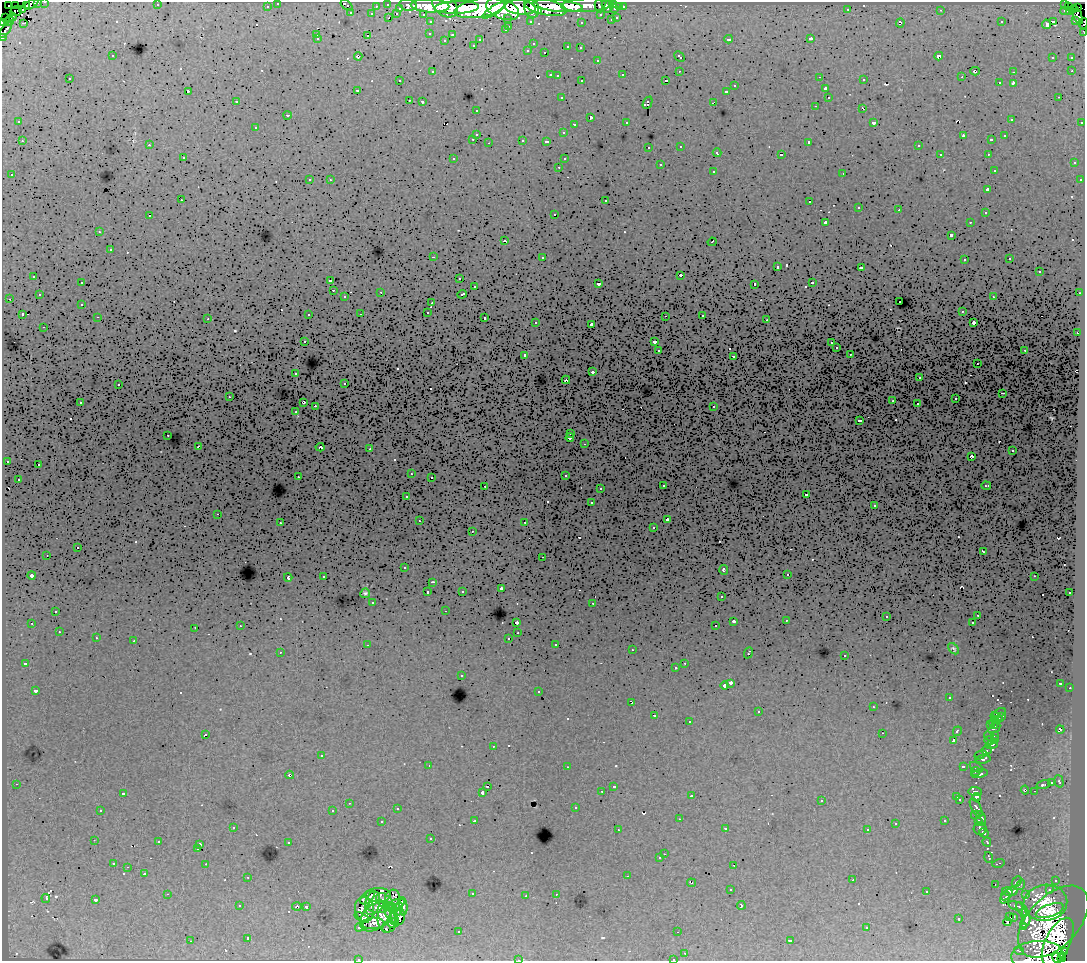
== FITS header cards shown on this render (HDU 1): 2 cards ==
NAXIS1  =                 1083
NAXIS2  =                  959

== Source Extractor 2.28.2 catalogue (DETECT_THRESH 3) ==
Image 1083 x 959 px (HDU 1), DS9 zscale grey, 1 PNG px = 1 image px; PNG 1087 x 963 px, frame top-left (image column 1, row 959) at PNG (2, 2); each listed source drawn as its Kron ellipse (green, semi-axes under 4 px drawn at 4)
Background 193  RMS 1.6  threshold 4.86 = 3 sigma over >= 5 px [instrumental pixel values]
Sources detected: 648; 8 with non-positive FLUX_AUTO (blend fragments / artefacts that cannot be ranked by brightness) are neither listed nor drawn; of the other 640, the 500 brightest by FLUX_AUTO listed and drawn (140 fainter detections omitted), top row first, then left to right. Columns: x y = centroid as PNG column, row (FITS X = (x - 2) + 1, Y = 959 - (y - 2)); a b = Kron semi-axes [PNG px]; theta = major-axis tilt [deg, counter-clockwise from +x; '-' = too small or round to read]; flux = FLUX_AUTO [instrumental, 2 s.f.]
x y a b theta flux
45 2 3 2 - 6.6e+03
37 3 3 3 - 2.8e+03
278 3 3 3 - 6.3e+03
31 4 8 3 36 2.2e+04
388 4 3 3 - 1.0e+04
614 4 3 3 - 1.4e+04
1065 4 3 3 - 8.4e+03
157 5 3 2 - 3.4e+02
346 5 7 3 -39 2.0e+02
408 5 8 5 -13 3.8e+04
587 5 25 6 3 1.3e+05
605 5 4 3 - 1.3e+04
8 6 4 3 - 7.5e+03
16 6 3 2 - 1.0e+04
26 6 3 2 - 5.1e+03
267 6 3 3 - 3.2e+03
376 6 3 2 - 2.2e+03
430 6 19 6 -3 4.9e+05
445 6 14 9 -39 4.4e+05
558 6 25 6 -5 4.5e+05
599 6 6 3 -80 1.6e+04
609 6 7 3 62 1.9e+04
457 7 22 6 2 9.3e+05
520 7 15 7 -5 6.6e+05
545 7 21 8 -12 5.8e+05
620 7 3 3 - 2.6e+03
623 7 3 3 - 4.1e+03
1069 7 2 2 - 1.3e+03
400 8 3 3 - 1.8e+03
480 8 25 9 10 1.2e+06
1077 8 3 3 - 5.2e+04
23 9 3 2 - 1.1e+03
503 9 17 10 -21 1.2e+06
532 9 9 7 -73 4.1e+05
615 9 3 3 - 1.5e+04
848 9 3 3 - 2.4e+02
494 10 14 4 33 2.7e+05
941 10 3 2 - 3.7e+02
1073 10 2 2 - 7.7e+02
16 11 6 5 - 4.9e+04
538 11 4 3 - 1.6e+05
1065 11 5 3 - 4.2e+03
1070 12 3 3 - 2.5e+03
351 13 3 3 - 1.4e+03
372 14 3 3 - 2.3e+03
397 14 3 2 - 4.7e+02
423 14 3 2 - 4.9e+03
601 15 3 3 - 3.7e+03
1077 15 10 4 -69 1.6e+04
5 17 2 2 - 8.7e+02
12 17 4 3 - 7.5e+03
389 17 3 2 - 4.2e+02
508 18 3 3 - 2.4e+03
617 18 3 3 - 1.3e+03
611 20 3 3 - 1.0e+03
1076 20 4 3 - 1.3e+04
9 21 5 3 - 6.1e+03
530 21 3 3 - 2.5e+03
431 22 3 3 - 4.4e+03
581 22 3 3 - 4.3e+02
1001 22 3 3 - 3.9e+02
1054 22 4 3 - 2.8e+03
2 23 3 2 - 6.3e+03
24 23 4 2 - 4.4e+02
900 23 5 3 - 3.4e+02
1046 24 4 3 - 1.2e+03
1083 24 5 2 - 2.9e+03
509 26 3 2 - 9.5e+02
5 30 9 3 53 8.2e+03
505 30 3 3 - 5.9e+02
1084 32 3 2 - 2.2e+03
430 33 3 3 - 6.2e+02
317 35 4 3 - 3.6e+02
368 35 3 2 - 5.0e+02
452 35 3 2 - 6.4e+02
2 37 3 2 - 5.3e+03
811 38 3 3 - 2.1e+04
317 39 3 3 - 5.4e+02
729 39 4 3 - 7.3e+02
445 40 3 3 - 2.7e+02
480 40 3 3 - 5.6e+02
533 44 3 3 - 3.7e+02
473 45 3 3 - 4.8e+02
567 47 3 2 - 4.4e+02
580 48 3 3 - 5.9e+02
528 50 3 3 - 7.0e+02
545 52 3 2 - 2.1e+02
112 56 3 3 - 3.5e+02
358 56 4 4 - 6.0e+02
939 56 4 4 - 9.6e+02
679 57 6 3 -44 1.1e+03
1053 57 3 3 - 5.1e+02
1071 58 4 3 - 6.3e+02
597 60 3 3 - 6.1e+02
433 71 3 3 - 9.7e+02
679 71 3 2 - 2.5e+02
975 71 4 3 - 9.9e+02
1072 71 3 2 - 2.0e+02
1013 72 3 2 - 7.9e+02
550 75 3 2 - 1.0e+03
623 75 3 3 - 3.8e+02
558 76 3 3 - 4.8e+02
820 77 2 2 - 4.0e+02
962 77 2 2 - 2.5e+02
70 79 3 3 - 6.0e+02
864 80 3 2 - 5.3e+02
400 81 3 3 - 3.5e+02
582 81 3 3 - 1.5e+03
666 81 3 3 - 1.7e+03
999 83 3 3 - 8.2e+02
1013 83 4 3 - 8.1e+02
735 86 3 3 - 7.6e+02
825 89 3 3 - 1.7e+03
358 90 4 3 - 4.2e+02
188 91 3 2 - 1.7e+03
726 91 3 3 - 1.2e+03
828 97 3 3 - 7.8e+02
1059 97 3 2 - 6.4e+02
562 98 3 3 - 6.5e+02
409 100 3 3 - 6.0e+02
237 101 4 3 - 5.2e+02
422 102 3 3 - 5.7e+02
648 103 7 4 64 3.6e+03
713 103 4 2 - 1.4e+03
815 106 3 2 - 4.6e+02
863 108 4 2 - 1.2e+03
476 110 3 3 - 5.6e+02
288 115 4 3 - 6.6e+02
590 117 3 3 - 2.1e+03
1011 119 3 3 - 5.1e+02
19 122 3 3 - 4.1e+02
626 122 3 3 - 5.8e+02
1082 122 3 3 - 1.9e+03
874 123 4 3 - 8.8e+02
574 124 4 3 - 7.6e+02
255 127 3 3 - 6.3e+02
563 133 3 3 - 5.3e+02
476 134 3 3 - 1.6e+03
963 136 4 2 - 1.4e+03
1005 136 3 3 - 4.6e+02
473 139 3 2 - 8.6e+02
523 140 3 3 - 1.3e+03
991 140 3 3 - 7.4e+02
22 141 3 2 - 8.1e+02
546 141 4 3 - 8.9e+02
809 142 3 3 - 4.0e+02
489 143 3 2 - 5.9e+02
149 145 3 2 - 4.9e+02
681 146 3 3 - 7.7e+02
918 146 3 3 - 6.5e+02
649 147 3 3 - 5.1e+02
717 153 4 3 - 7.1e+02
781 154 3 3 - 1.4e+03
940 154 3 3 - 4.1e+02
988 154 3 2 - 7.3e+02
183 158 3 3 - 5.7e+02
454 158 3 3 - 5.1e+02
564 159 3 3 - 4.7e+02
1074 163 3 3 - 9.9e+02
660 165 3 3 - 1.1e+03
559 167 3 2 - 5.2e+02
994 170 3 3 - 5.2e+02
713 171 3 3 - 1.0e+03
843 173 3 2 - 4.1e+02
12 175 3 3 - 6.8e+02
310 180 3 3 - 6.0e+02
330 180 3 3 - 3.7e+02
1080 180 3 3 - 5.9e+02
988 190 3 3 - 1.3e+03
181 200 3 2 - 5.0e+02
606 200 3 2 - 4.6e+02
810 202 3 2 - 4.8e+02
859 207 3 2 - 6.3e+02
899 210 2 2 - 4.4e+02
985 213 3 3 - 6.4e+02
554 214 3 3 - 1.0e+03
149 215 3 2 - 5.5e+02
825 222 3 3 - 2.1e+03
970 222 3 2 - 5.2e+02
99 232 3 2 - 5.1e+02
951 235 3 3 - 2.8e+03
505 241 3 3 - 3.1e+03
712 242 4 2 - 2.8e+02
110 250 3 3 - 1.6e+03
433 257 3 2 - 1.7e+03
542 257 3 3 - 8.7e+02
1010 259 3 3 - 4.6e+02
964 260 3 3 - 6.2e+02
777 267 3 3 - 1.8e+03
861 267 4 3 - 7.3e+02
1039 271 3 3 - 1.6e+03
680 275 3 3 - 9.1e+03
34 276 3 3 - 6.9e+02
459 278 3 3 - 4.3e+02
330 280 3 3 - 7.6e+02
82 283 3 3 - 2.1e+03
812 283 3 3 - 1.5e+03
599 284 3 3 - 5.1e+03
755 284 3 3 - 1.6e+03
474 287 3 3 - 7.0e+02
333 290 3 2 - 2.1e+02
381 292 3 2 - 2.2e+02
1080 293 3 2 - 2.0e+02
462 294 5 3 - 1.2e+03
39 295 3 3 - 5.6e+02
345 297 3 3 - 5.8e+02
993 297 3 3 - 7.0e+02
9 299 3 2 - 5.1e+02
900 302 2 2 - 2.2e+02
432 303 3 2 - 2.1e+02
82 304 3 3 - 4.9e+02
962 311 3 3 - 4.2e+02
428 312 3 3 - 1.4e+03
22 314 3 3 - 1.8e+03
361 314 3 2 - 2.4e+02
309 315 3 3 - 8.6e+02
702 315 3 2 - 6.4e+02
665 316 3 2 - 2.8e+02
98 317 3 2 - 4.6e+02
485 318 3 3 - 1.3e+03
208 319 3 2 - 2.9e+02
767 320 3 2 - 4.2e+02
536 322 3 3 - 6.0e+02
974 323 3 3 - 8.7e+02
592 325 3 3 - 3.4e+03
44 327 3 2 - 5.0e+02
1077 333 3 2 - 6.5e+02
304 341 3 3 - 1.0e+03
654 342 3 3 - 1.8e+03
831 343 3 3 - 3.2e+02
836 348 3 3 - 6.1e+02
659 350 3 3 - 2.1e+03
1025 350 3 3 - 9.5e+02
850 354 3 3 - 3.6e+02
525 355 3 3 - 9.7e+02
734 356 4 2 - 8.0e+02
977 364 3 2 - 2.4e+02
593 372 3 3 - 2.2e+03
296 374 3 2 - 3.6e+02
920 378 3 2 - 6.2e+02
566 380 4 3 - 3.4e+02
345 383 3 3 - 4.7e+02
118 385 3 2 - 5.4e+02
1003 393 4 2 - 5.6e+02
229 397 3 2 - 2.1e+02
955 399 3 3 - 4.4e+02
893 401 3 2 - 2.6e+02
80 402 3 2 - 5.7e+02
303 402 4 4 - 5.6e+02
917 404 3 2 - 2.4e+02
315 406 2 2 - 1.4e+03
714 406 3 2 - 6.2e+02
296 411 3 2 - 3.3e+02
860 421 3 3 - 7.5e+02
571 434 3 3 - 4.5e+02
168 435 3 2 - 5.9e+02
570 438 4 4 - 5.4e+02
585 444 3 2 - 4.2e+02
199 447 4 4 - 5.5e+02
320 447 4 3 - 2.1e+02
370 449 3 2 - 3.7e+02
1013 451 3 3 - 3.4e+02
971 456 4 3 - 2.7e+02
7 461 3 3 - 3.6e+02
38 465 3 3 - 5.1e+02
411 474 3 2 - 2.3e+02
565 475 3 3 - 3.5e+02
298 477 2 2 - 2.2e+02
431 477 3 3 - 4.0e+02
18 479 3 3 - 5.1e+02
485 486 3 2 - 7.4e+02
663 486 3 3 - 5.9e+02
986 486 5 2 - 2.0e+02
600 488 3 2 - 4.4e+02
806 494 3 3 - 5.7e+02
407 496 3 3 - 4.0e+02
591 503 3 3 - 4.3e+02
874 506 3 3 - 4.6e+02
218 514 3 2 - 6.2e+02
667 520 3 3 - 1.2e+03
419 521 3 2 - 3.6e+02
525 522 3 3 - 5.0e+02
280 523 3 2 - 5.5e+02
653 527 3 3 - 4.6e+02
472 531 3 2 - 3.9e+02
78 548 3 3 - 6.8e+02
983 552 4 2 - 2.6e+02
47 556 3 2 - 4.6e+02
543 557 3 2 - 4.0e+02
404 568 3 3 - 4.7e+02
724 570 5 3 - 3.3e+02
788 574 3 3 - 9.4e+02
32 575 4 4 - 4.0e+02
1034 576 3 2 - 2.7e+02
288 577 4 3 - 4.9e+02
323 577 3 3 - 2.7e+02
433 582 4 2 - 7.3e+02
501 589 3 3 - 1.5e+03
462 591 3 3 - 5.1e+02
428 592 3 3 - 1.1e+03
365 593 5 4 - 3.2e+02
1070 593 3 3 - 5.6e+02
721 597 3 3 - 6.3e+02
373 602 3 3 - 7.4e+02
593 603 3 2 - 6.9e+02
56 611 3 3 - 1.8e+03
445 611 3 2 - 4.5e+02
978 615 3 2 - 2.0e+02
886 616 3 3 - 2.1e+02
786 620 3 3 - 2.1e+02
734 621 3 3 - 3.5e+03
32 623 3 2 - 2.3e+02
517 623 3 3 - 3.3e+03
972 623 3 3 - 8.6e+02
240 626 3 2 - 2.1e+02
716 626 3 3 - 2.6e+03
195 628 4 2 - 2.2e+02
59 632 3 2 - 5.2e+02
518 633 3 2 - 4.6e+02
96 638 3 3 - 6.4e+02
508 638 3 3 - 7.3e+02
134 641 3 3 - 1.3e+03
556 644 3 3 - 6.8e+02
367 645 3 2 - 2.9e+02
953 649 6 4 -48 2.6e+02
632 650 3 2 - 5.2e+02
280 652 3 3 - 2.5e+02
748 653 6 3 68 1.2e+03
845 656 3 3 - 7.1e+02
685 663 3 2 - 7.6e+02
25 664 3 3 - 6.3e+02
675 668 3 3 - 2.5e+02
462 676 3 3 - 8.4e+02
731 683 4 3 - 1.6e+03
1061 683 3 3 - 5.1e+02
724 686 4 4 - 5.2e+02
1070 688 3 2 - 7.4e+02
35 691 3 3 - 8.3e+02
539 692 3 3 - 6.0e+02
949 698 3 3 - 4.0e+02
632 702 4 3 - 4.6e+02
873 707 3 2 - 3.7e+02
759 712 3 3 - 3.0e+02
999 713 7 3 23 3.4e+02
654 715 3 3 - 3.5e+02
1002 716 3 3 - 2.3e+02
996 717 6 3 -34 3.9e+02
994 720 3 2 - 3.0e+02
689 722 3 3 - 1.1e+03
993 723 5 3 - 3.8e+02
991 725 3 3 - 3.2e+02
994 728 6 3 34 5.0e+02
1060 730 4 4 - 2.8e+03
957 731 5 3 - 2.5e+03
882 733 3 2 - 2.4e+02
205 734 3 2 - 3.3e+02
989 736 5 3 - 4.2e+02
995 736 3 3 - 2.1e+02
994 739 4 3 - 2.1e+02
953 740 4 3 - 6.4e+03
989 741 5 3 - 4.4e+02
992 745 6 3 13 4.1e+02
493 746 3 3 - 3.4e+02
987 750 5 3 - 2.0e+02
980 755 6 2 30 3.3e+02
321 756 3 3 - 1.7e+03
983 759 7 4 7 6.7e+02
429 765 3 2 - 1.8e+03
963 766 4 3 - 1.9e+03
567 767 3 2 - 3.6e+02
976 767 7 3 -33 5.6e+02
976 771 5 3 - 2.2e+02
980 774 8 4 10 6.2e+02
290 775 4 4 - 5.6e+02
1059 781 6 4 -74 2.1e+02
1051 783 3 3 - 2.1e+02
16 784 3 2 - 6.2e+02
1044 785 7 3 15 4.1e+02
488 786 3 3 - 1.8e+03
614 786 3 3 - 8.9e+02
1025 790 4 4 - 2.4e+02
602 791 3 2 - 7.3e+02
975 791 6 4 -5 9.2e+02
1034 791 3 2 - 5.1e+02
123 793 4 3 - 7.5e+02
482 793 3 3 - 1.2e+03
692 796 4 3 - 7.6e+02
957 797 3 3 - 4.3e+02
977 797 4 4 - 5.1e+02
960 799 3 3 - 6.4e+02
822 801 3 3 - 4.6e+02
349 803 3 2 - 6.6e+02
575 808 3 3 - 4.4e+02
976 808 10 5 -63 8.9e+02
397 809 3 3 - 5.3e+02
333 810 3 3 - 2.3e+02
100 811 3 3 - 5.0e+02
975 815 4 3 - 3.1e+02
679 819 3 2 - 2.2e+02
981 819 8 4 -72 1.2e+03
475 821 3 3 - 1.8e+03
945 821 3 3 - 9.1e+02
978 821 3 3 - 3.7e+02
382 822 3 3 - 2.2e+03
896 824 3 3 - 3.2e+02
233 827 3 3 - 5.9e+02
725 828 3 3 - 3.9e+02
867 829 3 3 - 5.1e+02
980 829 6 6 - 9.5e+02
618 830 3 2 - 4.3e+02
984 833 5 3 - 2.1e+02
431 839 3 3 - 6.0e+02
94 840 3 2 - 2.2e+02
159 842 3 3 - 2.2e+02
289 842 3 3 - 2.1e+02
987 842 5 3 - 2.6e+02
200 845 3 3 - 1.2e+04
198 848 3 3 - 3.4e+02
664 854 3 2 - 5.7e+02
989 857 5 2 - 2.3e+02
660 858 3 3 - 5.3e+02
114 863 3 3 - 9.6e+02
998 863 6 3 16 4.2e+02
206 864 2 2 - 5.2e+02
734 865 3 2 - 1.0e+03
128 867 3 2 - 6.0e+02
144 874 4 3 - 1.7e+03
627 876 3 2 - 6.5e+02
248 877 3 3 - 6.7e+02
853 880 3 2 - 2.5e+02
1056 880 3 3 - 8.3e+02
1017 882 6 3 47 4.9e+02
691 883 4 3 - 2.2e+02
995 884 3 2 - 7.8e+02
1020 885 6 3 55 2.4e+02
731 890 3 2 - 4.9e+02
1049 890 3 3 - 1.1e+03
1010 891 8 4 -2 7.6e+02
927 892 3 3 - 5.7e+02
167 894 3 2 - 1.9e+03
472 894 3 3 - 8.0e+02
556 894 3 2 - 2.2e+02
378 895 12 7 3 1.3e+03
1007 895 7 3 42 3.5e+02
1025 895 4 3 - 2.5e+02
526 896 3 2 - 5.4e+02
368 897 9 5 44 1.5e+03
46 898 4 2 - 7.4e+02
392 898 8 7 - 6.1e+02
1005 898 6 4 55 5.5e+02
95 900 3 3 - 1.1e+04
385 902 11 6 -44 3.4e+03
373 903 12 7 77 4.2e+03
1045 903 22 18 9 9.3e+03
397 904 9 4 20 2.0e+03
741 905 4 3 - 3.4e+02
239 906 3 3 - 4.6e+02
297 906 5 3 - 3.4e+02
403 906 9 4 -86 1.7e+03
1016 906 8 3 -19 3.8e+02
306 907 3 3 - 1.2e+03
378 907 10 6 -2 3.1e+03
392 908 7 4 -37 1.7e+03
364 909 12 9 -82 5.9e+03
398 909 7 4 66 2.2e+03
1022 909 8 3 -54 5.1e+02
1050 911 14 6 19 3.4e+03
391 914 13 5 -63 3.5e+03
375 917 18 12 41 5.7e+03
398 917 8 7 - 2.4e+03
1009 917 4 2 - 2.0e+02
1013 917 3 2 - 4.4e+02
1026 917 8 3 -81 1.1e+03
362 918 8 4 -26 2.6e+03
387 919 13 9 -83 3.8e+03
959 919 3 3 - 1.1e+03
1007 922 4 2 - 4.0e+02
1026 922 7 3 61 6.7e+02
1053 922 43 25 46 2.2e+04
373 923 11 5 4 1.5e+03
393 923 5 3 - 1.6e+03
1024 926 4 3 - 3.0e+02
360 927 4 3 - 1.1e+03
867 928 3 3 - 3.2e+02
386 929 3 2 - 2.9e+02
459 931 3 3 - 2.3e+02
678 932 2 2 - 2.4e+02
248 938 3 3 - 3.1e+03
790 940 4 3 - 2.1e+03
191 941 3 3 - 2.1e+02
1058 942 26 12 63 6.1e+03
1019 951 5 2 - 2.3e+02
1064 952 4 3 - 3.3e+03
685 953 3 2 - 5.5e+02
1038 956 26 15 3 5.4e+03
1057 958 5 3 - 1.0e+04
1062 958 4 3 - 1.7e+04
358 959 3 2 - 4.4e+02
673 959 3 2 - 5.3e+02
518 960 3 2 - 2.0e+02
At the frame edge (FLAGS 8, measured only in part): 15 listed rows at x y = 45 2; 37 3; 278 3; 31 4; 346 5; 2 23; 1083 24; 5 30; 1084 32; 2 37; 1057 958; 1062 958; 358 959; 673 959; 518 960
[140 fainter detections neither listed nor drawn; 8 non-positive-flux detections neither listed nor drawn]